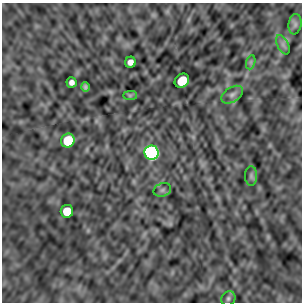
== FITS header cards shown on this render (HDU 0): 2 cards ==
NAXIS1  =                  300 / Width of image
NAXIS2  =                  300 / Height of image

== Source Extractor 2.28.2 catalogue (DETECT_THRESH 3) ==
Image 300 x 300 px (HDU 0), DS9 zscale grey, 1 PNG px = 1 image px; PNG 304 x 304 px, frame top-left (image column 1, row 300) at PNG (2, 3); each listed source drawn as its Kron ellipse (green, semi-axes under 4 px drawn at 4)
Background -1.34e-04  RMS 0.0061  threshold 0.0183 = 3 sigma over >= 5 px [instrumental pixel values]
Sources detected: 15; all 15 listed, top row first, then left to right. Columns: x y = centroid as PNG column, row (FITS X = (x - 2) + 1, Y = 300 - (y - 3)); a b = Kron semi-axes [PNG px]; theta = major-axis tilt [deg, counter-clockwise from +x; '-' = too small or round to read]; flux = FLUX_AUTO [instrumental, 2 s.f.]
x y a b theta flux
295 24 10 6 81 1.4
283 45 10 5 -63 1.4
130 62 5 5 - 2.3
251 62 7 4 72 0.79
182 81 8 6 41 11
72 82 5 5 - 1.9
85 87 5 4 - 0.85
130 95 7 4 0 0.75
232 95 12 7 32 1.8
68 140 7 6 - 16
152 153 7 7 - 320
251 176 10 6 -90 1.1
162 190 9 6 16 1.2
67 211 6 6 - 11
228 298 7 7 - 1.1